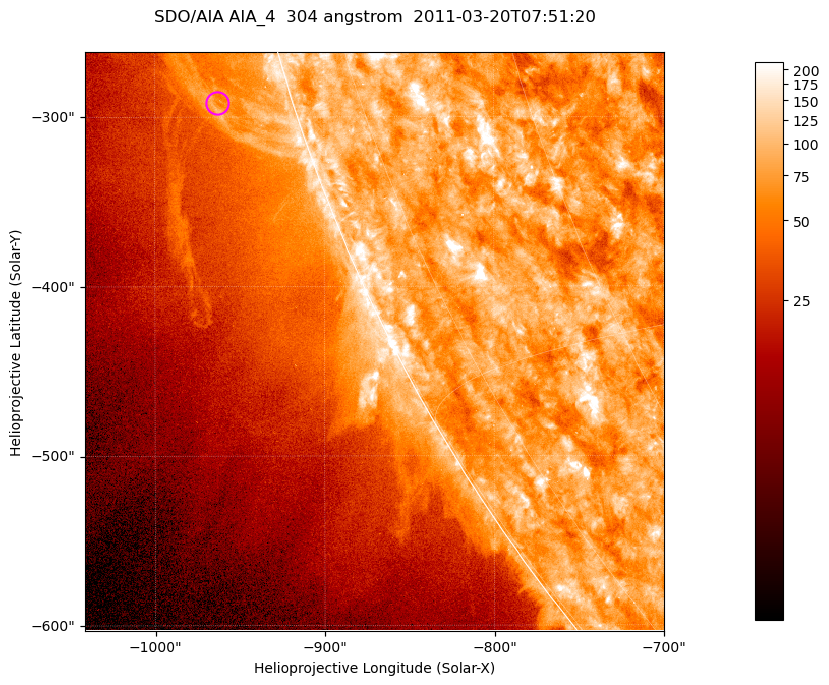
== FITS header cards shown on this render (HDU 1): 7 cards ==
TELESCOP= 'SDO/AIA '           / For AIA: SDO/AIA
INSTRUME= 'AIA_4   '           / For AIA: AIA_ATA1, AIA_ATA2, AIA_ATA3 or AIA_AT
WAVELNTH=                  304 / [angstrom] Wavelength
WAVEUNIT= 'angstrom'           / Wavelength unit: angstrom
DATE-OBS= '2011-03-20T07:51:20.123' / [ISO] Date when observation started; ISO 8
CTYPE1  = 'HPLN-TAN'           / CTYPE1; Typically HPLN
CTYPE2  = 'HPLT-TAN'           / CTYPE2; Typically HPLT

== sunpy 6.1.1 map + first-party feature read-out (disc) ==
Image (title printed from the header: SDO/AIA AIA_4  304 angstrom  2011-03-20T07:51:20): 569 x 569 px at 0.6 arcsec/px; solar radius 964 arcsec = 1605 px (partial field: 1.8% of the solar disc is inside the frame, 45% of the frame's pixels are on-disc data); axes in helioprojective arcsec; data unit not stated in the header (colour bar unlabelled)
Orientation: roll -0.132 deg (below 1 deg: not rotated)
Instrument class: DISC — disc imager (sunpy class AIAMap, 304 A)
Bright regions (active regions / flare kernels): reference = the on-disc median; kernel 5 px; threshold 5 sigma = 123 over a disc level ~78.4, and >= 1.15x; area >= 323 px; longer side >= 7 px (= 4.2 arcsec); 0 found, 0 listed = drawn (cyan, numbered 1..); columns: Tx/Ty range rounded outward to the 2 arcsec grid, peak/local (2 s.f.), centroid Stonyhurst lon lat
Off-limb structures (1.02-1.3 R_sun): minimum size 161 px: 3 found; the strongest spans PA ~105..110 deg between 1.02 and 1.07 R_sun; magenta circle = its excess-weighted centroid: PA ~105 deg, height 1.04 R_sun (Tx ~-962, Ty ~-292 arcsec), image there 1.6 x the reference